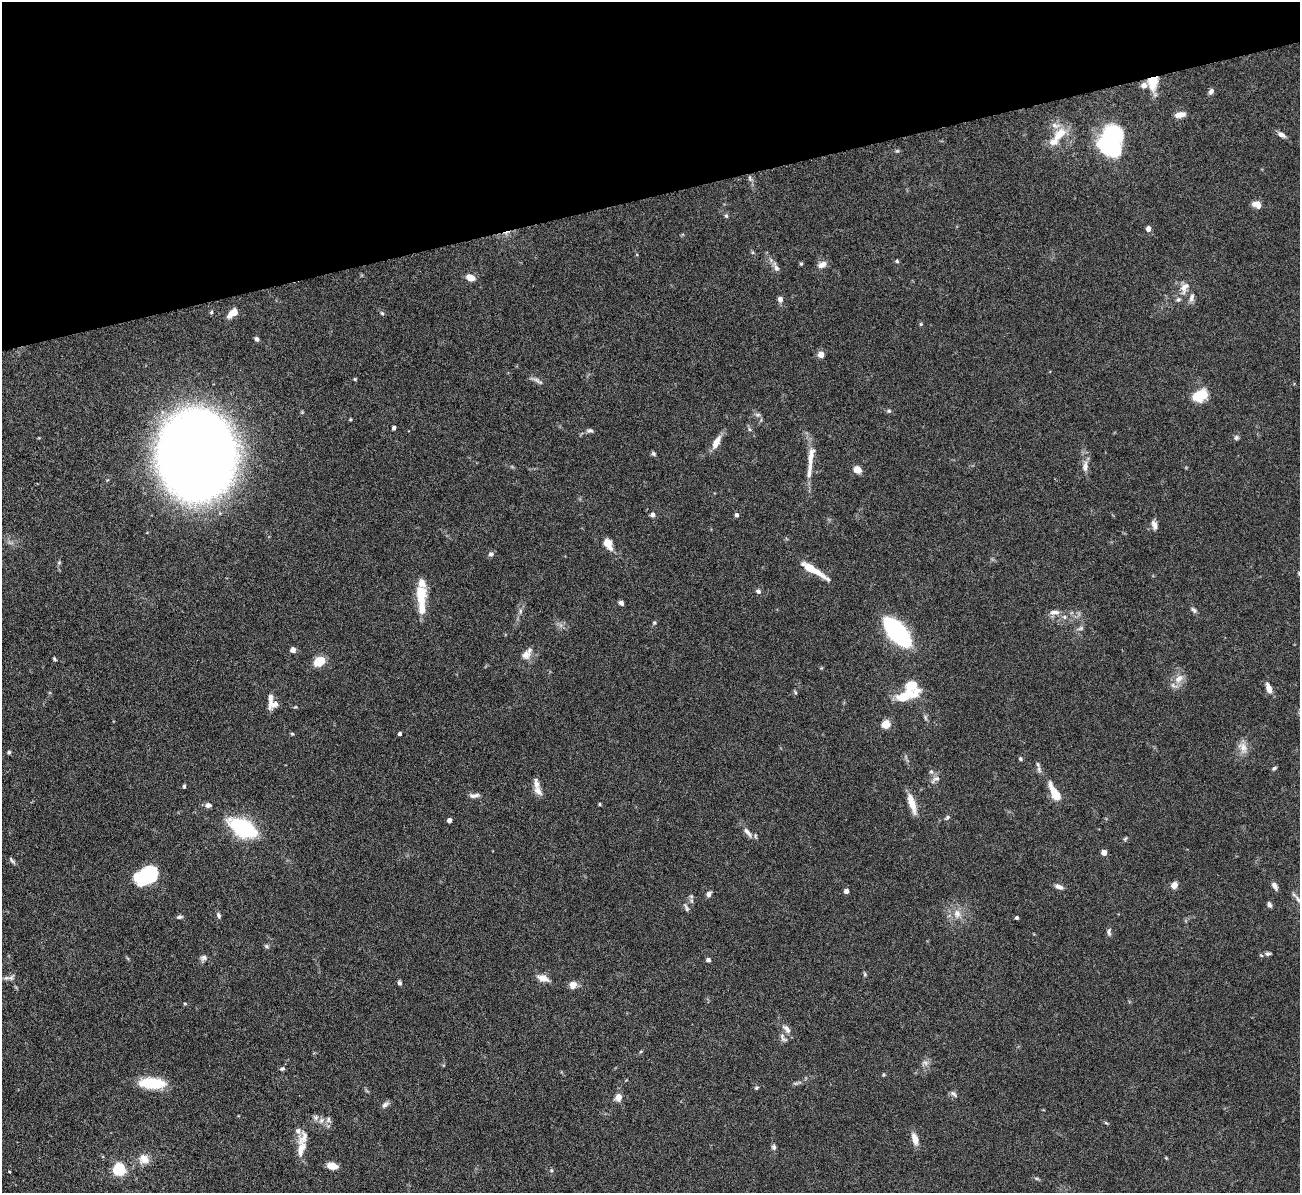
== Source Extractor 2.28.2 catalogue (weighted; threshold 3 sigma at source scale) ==
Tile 3 of 4 x 4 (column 3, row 1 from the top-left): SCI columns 2599-3896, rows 3847-5037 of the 5251 x 5196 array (HDU 1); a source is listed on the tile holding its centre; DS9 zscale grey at full resolution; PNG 1302 x 1195 px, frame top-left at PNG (2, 2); no overlay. Shown black and unused: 16% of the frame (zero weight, under 5 of 9 exposures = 3% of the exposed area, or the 3 px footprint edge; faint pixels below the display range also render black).
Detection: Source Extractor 2.28.2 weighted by HDU 2 'WHT'; one run over the whole footprint, this tile lists its part. Background 0.12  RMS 0.0038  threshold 0.0155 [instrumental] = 3 sigma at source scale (4.09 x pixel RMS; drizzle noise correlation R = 1.36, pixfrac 0.8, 0.05/0.05 arcsec/px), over >= 5 px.
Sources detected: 153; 1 inside a brighter object's white glare — not listed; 13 inside a brighter listed object's ellipse — not listed separately; the other 139 listed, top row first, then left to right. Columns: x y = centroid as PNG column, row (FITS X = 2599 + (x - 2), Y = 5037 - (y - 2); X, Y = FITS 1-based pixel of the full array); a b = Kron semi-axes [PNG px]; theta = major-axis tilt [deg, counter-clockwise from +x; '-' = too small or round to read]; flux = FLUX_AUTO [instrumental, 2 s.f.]
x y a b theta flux
1153 83 18 12 82 6.5
1211 91 7 6 - 1.1
1180 115 14 6 12 2.2
1060 134 22 12 47 6.4
1281 134 10 6 -32 1.7
1111 141 20 14 89 95
897 151 6 4 18 0.45
750 178 8 5 -71 0.9
1257 204 11 7 -16 2.4
726 216 6 5 - 0.55
1148 228 5 5 - 1.7
897 261 5 4 - 0.52
801 264 5 4 - 0.4
822 264 11 7 30 2.2
776 268 9 6 -60 1.2
471 278 7 5 -21 4
1184 288 19 10 65 3.3
1192 297 11 6 72 1.4
780 299 6 5 - 1.5
211 312 5 4 - 0.48
233 313 13 6 36 3.5
382 313 5 5 - 0.54
921 324 5 4 - 0.4
256 339 6 5 - 0.77
821 354 5 4 - 4.7
538 381 16 4 -36 1.3
1199 396 13 9 26 12
889 411 6 5 - 0.56
757 415 8 5 6 0.79
350 419 4 3 - 0.37
394 428 4 3 - 0.71
749 429 6 4 -71 0.54
590 430 9 5 0 0.84
1236 438 7 5 75 0.74
716 442 19 7 63 3.4
654 454 6 5 - 0.65
196 455 57 49 -82 680
811 457 49 7 84 6
1085 466 14 7 83 2.2
857 470 7 6 - 3.5
652 514 6 5 - 1
737 515 5 4 - 0.78
1154 525 11 6 -74 1.6
608 544 13 8 -59 4.1
491 554 7 5 1 0.81
59 562 6 4 19 0.41
810 568 28 6 -32 6.9
758 591 7 5 -39 0.9
420 593 16 12 -50 5.2
621 603 6 4 -42 1
422 608 17 9 89 4.3
1194 610 9 5 -47 0.84
520 611 7 4 89 0.7
1054 612 15 6 4 1.9
1064 617 6 5 - 0.78
654 623 5 4 - 0.41
1080 628 8 5 20 0.83
897 632 26 12 -49 63
293 650 4 4 - 2.7
526 655 15 11 53 2.9
54 659 4 3 - 0.46
319 661 10 7 34 7.5
1179 679 14 10 44 3.2
1269 688 12 6 -70 2.6
795 692 6 3 -55 0.4
906 696 25 9 18 10
270 703 19 7 84 2.2
295 707 5 3 - 0.31
886 724 5 5 - 14
292 734 5 4 - 0.38
400 734 3 3 - 0.89
1243 747 17 10 -56 3
9 752 4 4 - 0.61
1020 759 4 4 - 0.57
1038 764 9 5 -61 0.89
1274 768 6 4 47 0.61
931 772 6 5 - 0.71
936 779 15 7 34 1.6
184 786 5 3 - 0.5
538 791 13 8 -53 2.3
1055 794 16 6 -60 9.5
474 795 13 6 5 1.4
912 803 23 7 -72 5.1
600 804 4 3 - 0.39
208 805 7 6 - 1.4
947 817 7 5 41 0.61
449 820 4 4 - 2
243 828 26 14 -28 29
747 832 16 6 -48 2.2
1125 839 7 4 45 0.5
1104 852 4 4 - 3.2
12 861 9 4 -54 0.68
149 875 21 15 12 22
1174 885 8 7 - 2.1
1275 886 10 5 -61 1.5
1059 887 10 5 -19 1.4
846 891 4 4 - 2
709 894 7 6 - 1
691 896 6 4 -18 0.48
1298 899 15 5 -50 1.3
1269 904 7 5 -67 0.89
686 908 12 4 -63 0.86
957 914 12 10 -76 2.9
219 915 8 5 -73 0.84
179 917 9 4 10 0.77
1017 918 3 3 - 0.69
1109 932 11 5 -87 0.94
266 946 6 5 - 0.57
1268 954 8 5 0 0.86
204 958 9 7 16 1.1
708 960 5 5 - 0.93
865 974 6 4 -89 0.46
11 978 11 6 54 1.2
543 978 13 7 -18 3.1
399 983 6 5 - 0.71
573 985 9 8 - 2.2
185 1004 4 4 - 0.37
786 1029 14 7 -48 1.8
783 1038 14 5 -61 1.1
925 1063 8 5 -31 1
282 1069 7 5 23 0.68
883 1075 5 4 - 0.38
152 1083 26 10 -3 15
756 1088 5 4 - 0.48
953 1094 10 5 -48 0.82
618 1097 9 7 70 2.4
385 1105 11 5 39 1.1
321 1120 8 6 69 1.2
328 1120 9 6 73 1.2
1106 1123 6 3 -19 0.4
303 1138 24 12 67 4.3
915 1139 14 7 -75 3.1
774 1147 7 6 - 0.87
1166 1158 4 4 - 0.3
144 1159 13 12 - 3.6
332 1166 10 6 -11 3.8
119 1169 5 5 - 50
9 1172 4 2 - 0.27
1036 1178 6 4 -18 0.5
Overlapping masked pixels (flux is a lower limit): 1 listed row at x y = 1153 83
Isophote crosses this tile's border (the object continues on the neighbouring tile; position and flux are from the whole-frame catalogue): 1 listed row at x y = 1298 899